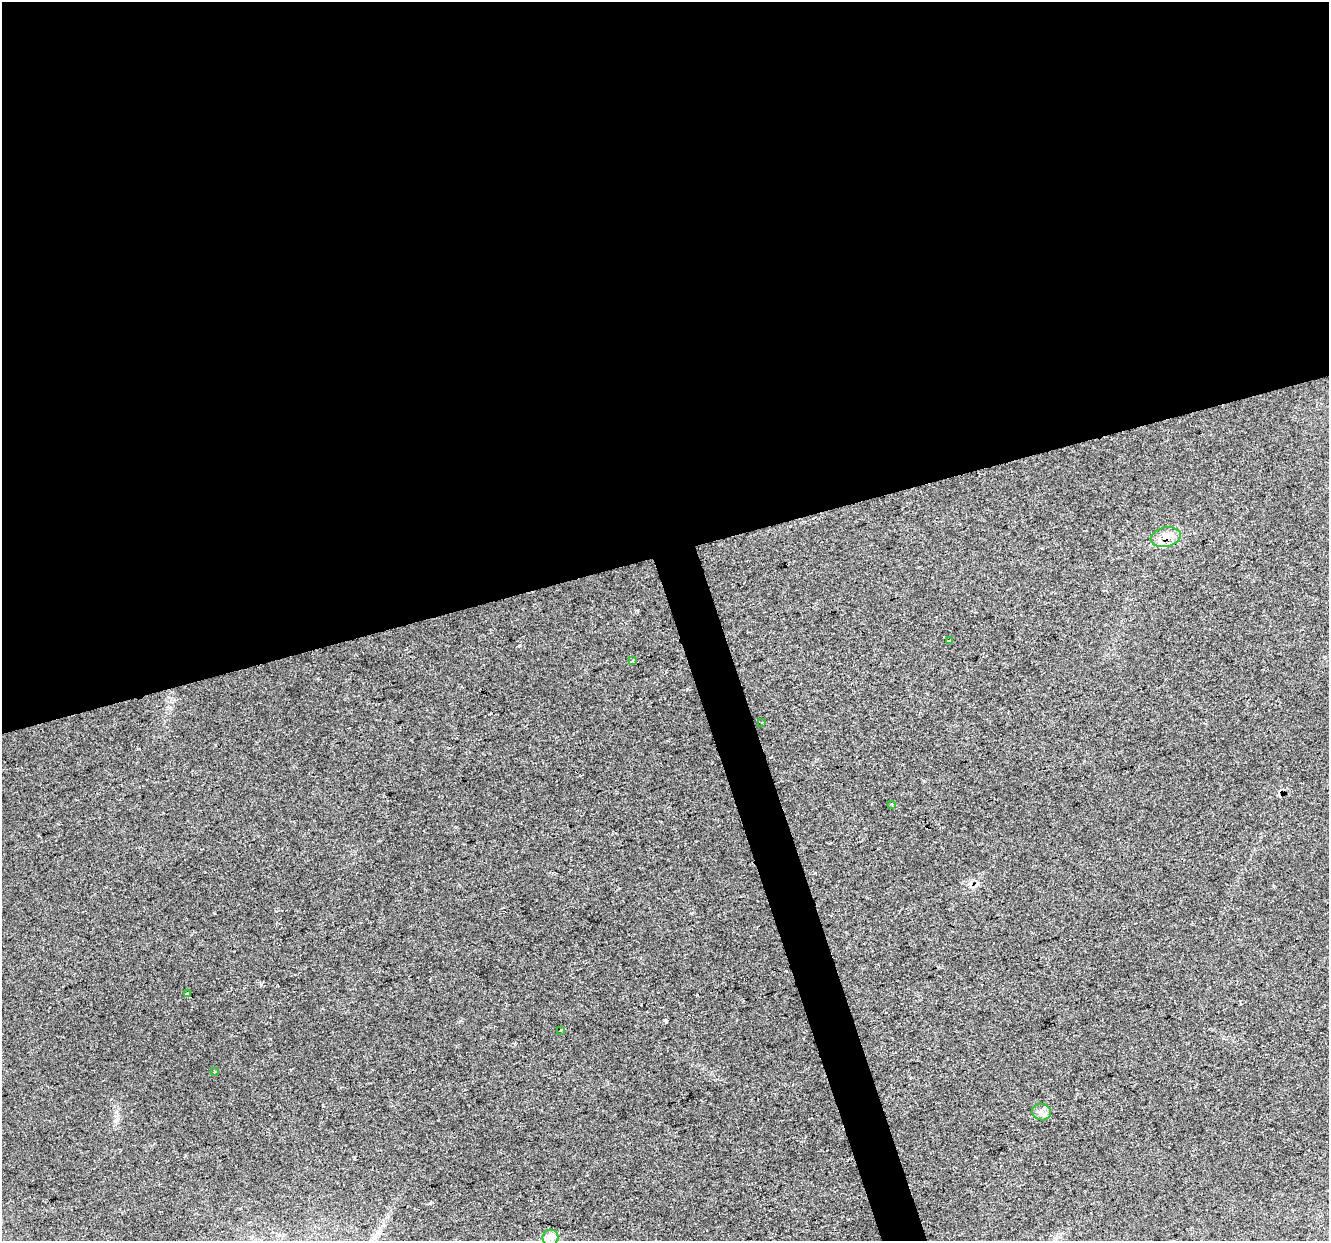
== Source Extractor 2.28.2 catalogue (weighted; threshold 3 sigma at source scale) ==
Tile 2 of 4 x 4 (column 2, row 1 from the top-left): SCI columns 1329-2655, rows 3828-5066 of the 5308 x 5124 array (HDU 1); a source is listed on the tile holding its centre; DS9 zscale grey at full resolution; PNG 1331 x 1243 px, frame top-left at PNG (2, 2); each listed source drawn as its Kron ellipse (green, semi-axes under 4 px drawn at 4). Shown black and unused: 47% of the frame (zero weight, under 2 of 3 exposures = <1% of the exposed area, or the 3 px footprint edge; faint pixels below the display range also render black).
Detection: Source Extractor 2.28.2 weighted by HDU 2 'WHT'; one run over the whole footprint, this tile lists its part. Background 0.0307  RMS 0.0063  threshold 0.0284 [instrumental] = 3 sigma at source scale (4.5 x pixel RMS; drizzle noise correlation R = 1.50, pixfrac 1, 0.0396/0.0396 arcsec/px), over >= 5 px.
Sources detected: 11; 1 cosmic-ray / hot-pixel residue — neither listed nor drawn; the other 10 listed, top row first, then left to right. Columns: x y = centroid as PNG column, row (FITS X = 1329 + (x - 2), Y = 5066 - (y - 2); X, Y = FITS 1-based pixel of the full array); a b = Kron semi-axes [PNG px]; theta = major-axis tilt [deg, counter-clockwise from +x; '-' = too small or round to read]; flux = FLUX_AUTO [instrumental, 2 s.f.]
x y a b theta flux
1166 537 15 9 12 8.4
950 640 3 3 - 2.5
632 661 4 2 - 0.54
762 722 3 2 - 1.8
892 804 3 3 - 0.72
187 993 4 2 - 0.66
560 1030 3 3 - 0.8
214 1072 3 2 - 0.64
1041 1112 9 8 - 3.4
550 1238 8 8 - 3.5
Overlapping masked pixels (flux is a lower limit): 1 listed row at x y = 1166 537
Unlisted compact peaks at least as high as the median listed source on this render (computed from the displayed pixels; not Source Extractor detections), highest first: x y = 430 1203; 665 1020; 261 984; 520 645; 515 1044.